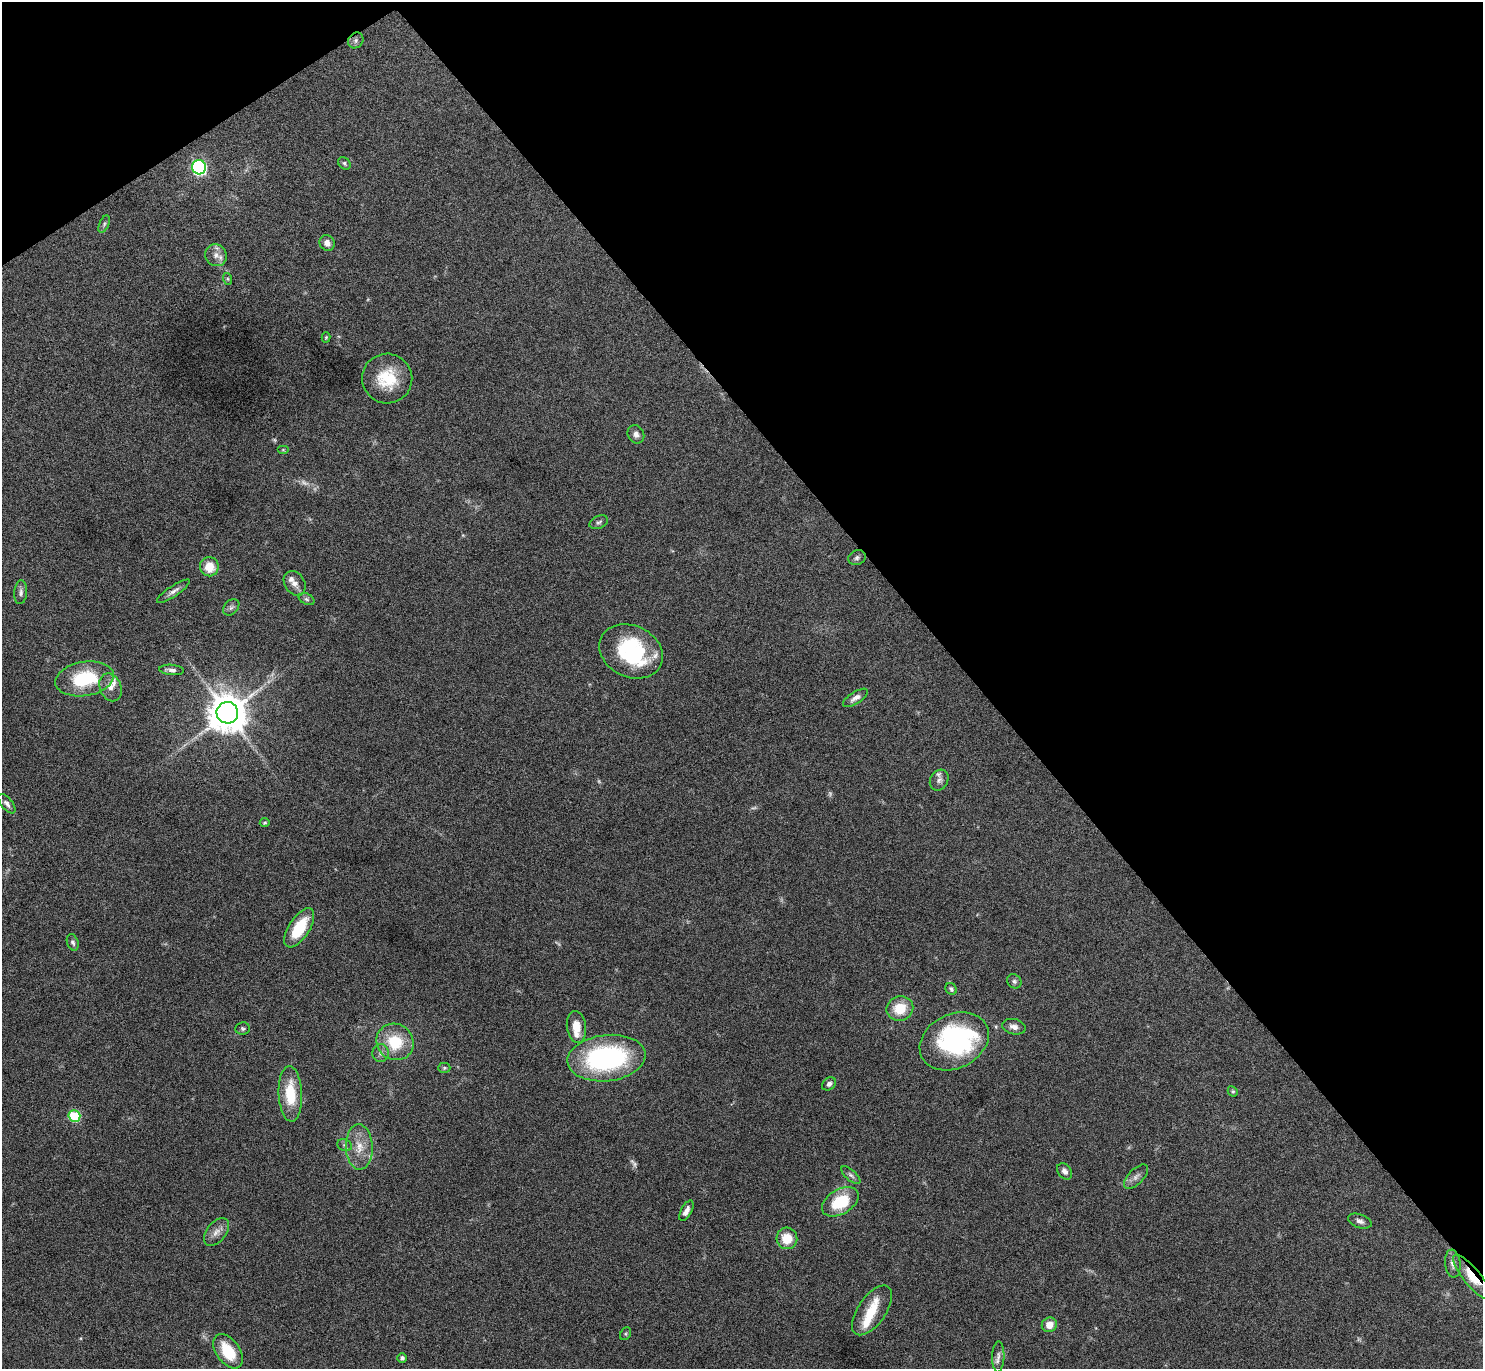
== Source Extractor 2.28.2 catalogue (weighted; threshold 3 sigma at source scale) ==
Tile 3 of 4 x 4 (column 3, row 1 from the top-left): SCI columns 2973-4453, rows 4274-5640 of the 5943 x 5938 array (HDU 1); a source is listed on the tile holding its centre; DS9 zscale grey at full resolution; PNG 1485 x 1371 px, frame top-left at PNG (2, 2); each listed source drawn as its Kron ellipse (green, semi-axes under 4 px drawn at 4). Shown black and unused: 37% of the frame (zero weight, under 4 of 8 exposures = <1% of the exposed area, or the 3 px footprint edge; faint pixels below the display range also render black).
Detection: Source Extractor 2.28.2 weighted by HDU 2 'WHT'; one run over the whole footprint, this tile lists its part. Background 0.0651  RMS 0.0049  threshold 0.0201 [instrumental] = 3 sigma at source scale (4.09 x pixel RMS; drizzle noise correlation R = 1.36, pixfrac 0.8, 0.05/0.05 arcsec/px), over >= 5 px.
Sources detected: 80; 8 too faint to see at this stretch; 1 inside a brighter object's white glare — neither listed nor drawn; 8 inside a brighter listed object's ellipse — not listed separately; the other 63 listed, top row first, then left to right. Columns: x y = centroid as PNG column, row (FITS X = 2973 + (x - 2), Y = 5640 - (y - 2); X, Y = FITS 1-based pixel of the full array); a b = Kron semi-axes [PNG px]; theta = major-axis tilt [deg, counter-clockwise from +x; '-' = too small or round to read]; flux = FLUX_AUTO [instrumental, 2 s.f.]
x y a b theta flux
356 40 8 7 - 1.4
344 163 7 5 -48 0.9
199 167 7 7 - 87
104 224 9 4 66 0.95
327 243 8 7 - 2.7
216 255 11 10 - 3.3
228 279 6 4 -71 0.63
326 337 5 4 - 0.54
387 379 25 25 - 17
636 434 9 8 - 2.2
283 450 6 4 0 0.46
599 522 10 6 24 1.2
857 558 9 7 19 1.2
209 567 9 9 - 8.5
295 583 13 10 -58 3.3
173 591 19 5 34 2.3
21 592 12 6 85 1.7
306 599 8 5 -27 1
231 607 9 6 45 1.3
631 651 33 25 -26 40
172 670 12 5 -6 2
85 679 29 17 9 28
110 687 14 10 -67 3.7
855 698 14 6 32 2.4
227 713 11 10 - 1400
939 780 11 9 62 1.9
7 804 11 5 -50 1.7
265 823 5 4 - 0.71
299 928 22 10 57 17
73 942 8 5 -70 1.1
1014 981 8 6 -47 1.2
951 989 6 5 - 1.1
900 1008 13 12 - 11
576 1027 16 9 -82 6.4
1014 1027 12 7 -12 2.5
243 1028 7 6 - 0.87
954 1041 36 27 27 72
395 1042 19 18 - 17
381 1053 9 8 - 2
606 1058 39 23 7 81
444 1068 6 5 - 0.73
829 1084 8 6 38 1.8
1233 1091 5 4 - 0.67
290 1094 28 11 -87 16
74 1116 6 5 - 27
345 1145 8 5 -21 1.1
359 1147 23 13 -88 8.2
1065 1171 9 6 -52 2
851 1175 12 5 -42 1.3
1136 1177 15 7 46 2.4
840 1202 20 12 31 19
686 1211 11 5 62 2.3
1360 1221 12 6 -20 1.9
216 1232 16 9 52 3.5
787 1238 11 10 - 8.7
1453 1263 14 7 -84 2.9
1472 1277 28 8 -51 9.9
872 1310 29 14 55 11
1049 1325 8 7 - 4.8
626 1334 7 5 57 0.68
228 1351 19 11 -55 16
998 1357 15 6 88 2.1
402 1358 4 4 - 1.1
Overlapping masked pixels (flux is a lower limit): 1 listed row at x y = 1472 1277